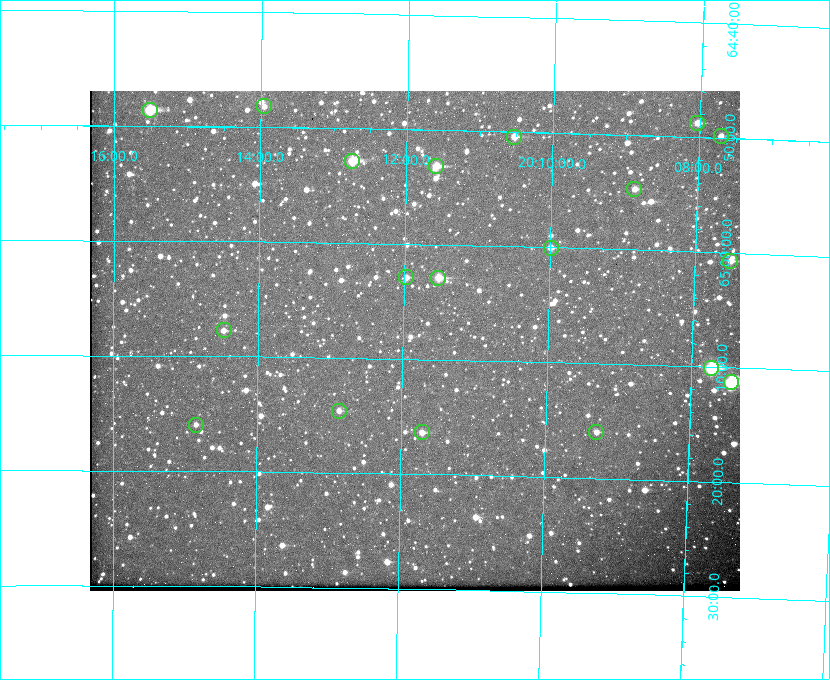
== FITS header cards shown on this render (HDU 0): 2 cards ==
NAXIS1  =                  650
NAXIS2  =                  500

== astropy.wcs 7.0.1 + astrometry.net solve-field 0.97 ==
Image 650 x 500 px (HDU 0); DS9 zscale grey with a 90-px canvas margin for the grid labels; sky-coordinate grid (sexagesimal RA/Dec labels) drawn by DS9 from the SOLVED WCS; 19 Tycho-2 reference stars matched to detected sources circled (green)
Header WCS: none
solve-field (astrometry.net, Tycho-2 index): SOLVED blind (the file carries no WCS)
Solved WCS: RA---TAN-SIP/DEC--TAN-SIP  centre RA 20:11:50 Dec +65:08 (302.96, +65.14 deg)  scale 5.23 arcsec/px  FOV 56.7' x 43.6'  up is +179 deg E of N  parity flipped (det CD > 0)
(file carries no celestial WCS; the grid is the blind solution)
Tycho-2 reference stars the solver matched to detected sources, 19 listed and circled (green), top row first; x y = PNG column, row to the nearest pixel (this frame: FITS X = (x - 90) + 1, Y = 500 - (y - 91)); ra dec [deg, ICRS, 3 dp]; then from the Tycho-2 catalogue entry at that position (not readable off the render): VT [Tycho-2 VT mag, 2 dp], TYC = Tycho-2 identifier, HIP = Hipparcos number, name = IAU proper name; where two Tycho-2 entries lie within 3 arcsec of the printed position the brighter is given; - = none
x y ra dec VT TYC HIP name
264 106 303.488 +64.804 11.29 4240-68-1 - -
150 110 303.878 +64.810 8.93 4240-794-1 - -
697 123 302.008 +64.813 10.38 4240-809-1 - -
721 136 301.927 +64.830 11.16 4240-869-1 - -
514 137 302.633 +64.841 10.69 4240-985-1 - -
352 161 303.184 +64.880 9.02 4240-488-1 - -
436 166 302.897 +64.886 9.40 4240-717-1 - -
634 189 302.216 +64.912 11.03 4240-1279-1 - -
551 248 302.498 +65.000 11.22 4240-149-1 - -
730 261 301.878 +65.011 10.80 4240-59-1 - -
406 277 302.992 +65.048 11.44 4240-88-1 - -
438 278 302.882 +65.048 10.25 4240-98-1 - -
224 330 303.620 +65.129 11.18 4240-34-1 - -
711 368 301.932 +65.168 8.01 4240-866-1 99147 -
731 382 301.862 +65.188 7.70 4240-604-1 99125 -
339 411 303.217 +65.244 11.17 4240-236-1 - -
196 425 303.713 +65.266 11.45 4240-564-1 - -
422 432 302.928 +65.273 10.74 4240-760-1 - -
596 432 302.323 +65.266 11.19 4240-188-1 - -